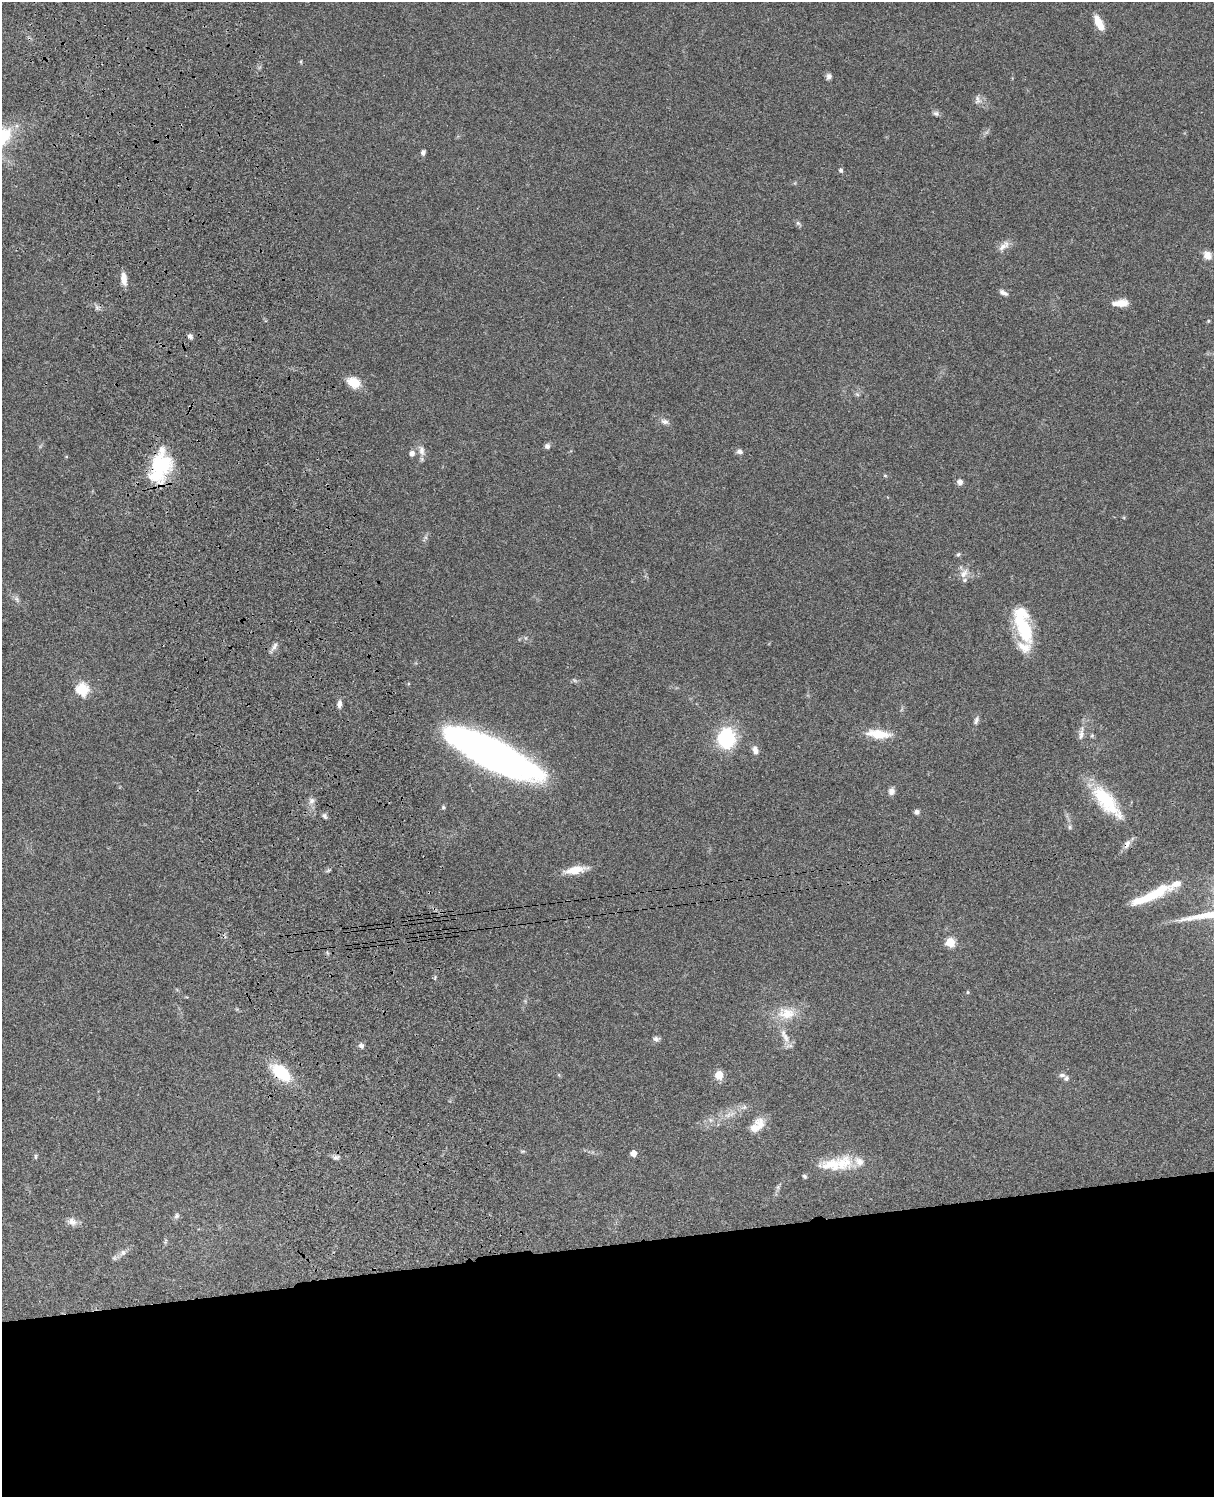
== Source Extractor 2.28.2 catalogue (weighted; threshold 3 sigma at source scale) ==
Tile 11 of 4 x 3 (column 3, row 3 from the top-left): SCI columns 2545-3756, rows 277-1771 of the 5086 x 4926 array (HDU 1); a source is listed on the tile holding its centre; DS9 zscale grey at full resolution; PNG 1216 x 1499 px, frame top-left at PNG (2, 2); no overlay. Shown black and unused: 17% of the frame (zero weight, under 3 of 4 exposures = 6% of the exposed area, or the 3 px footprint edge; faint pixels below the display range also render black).
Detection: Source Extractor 2.28.2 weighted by HDU 2 'WHT'; one run over the whole footprint, this tile lists its part. Background 0.0963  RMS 0.0062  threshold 0.0281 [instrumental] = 3 sigma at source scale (4.5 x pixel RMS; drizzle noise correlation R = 1.50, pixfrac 1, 0.05/0.05 arcsec/px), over >= 5 px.
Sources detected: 84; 2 inside a brighter object's white glare — not listed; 13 inside a brighter listed object's ellipse — not listed separately; the other 69 listed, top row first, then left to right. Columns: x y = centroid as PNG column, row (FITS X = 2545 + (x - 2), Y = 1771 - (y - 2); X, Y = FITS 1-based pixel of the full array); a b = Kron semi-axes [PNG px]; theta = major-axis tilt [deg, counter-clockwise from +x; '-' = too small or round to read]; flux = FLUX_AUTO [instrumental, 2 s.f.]
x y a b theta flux
1098 22 14 8 -66 8.6
829 76 8 6 75 1.9
978 100 12 8 -87 2.8
936 113 8 6 -11 1.7
2 137 25 16 48 29
423 152 6 5 - 1.7
841 170 5 4 - 1.7
798 223 7 5 -44 1.3
1004 246 19 7 41 4.2
1207 255 11 9 -50 4.3
124 279 14 6 -83 5.7
1003 293 11 5 -27 2.3
1122 303 14 9 6 5.9
1208 321 5 3 - 0.63
190 336 7 5 -35 1.8
354 382 15 11 -31 10
857 394 6 4 -19 0.88
665 421 11 7 -16 2.5
547 446 6 6 - 1.9
422 450 15 8 -79 4.1
740 452 9 6 -9 1.9
412 453 5 5 - 3.4
164 464 26 23 -17 34
885 476 6 4 -1 0.65
960 482 7 6 - 2.6
958 554 6 5 - 0.95
964 573 15 8 56 4.3
17 599 10 5 -55 1.8
1024 629 41 15 -67 33
274 646 13 6 57 2.6
82 689 6 6 - 63
339 704 9 6 85 2.5
976 720 12 6 71 2
878 734 29 10 -6 14
1081 734 20 6 81 3.8
726 738 9 8 - 100
755 750 10 6 -70 3.7
490 752 85 22 -26 370
891 791 9 7 64 2.8
311 801 9 7 79 2.7
1106 801 50 18 -50 35
443 807 5 5 - 0.98
917 812 6 5 - 1.9
324 816 8 5 -64 1.5
1070 827 6 4 -90 1.1
1127 844 13 7 65 3.5
575 870 23 8 11 11
1151 895 52 9 25 24
950 942 5 5 - 28
968 992 5 3 - 0.61
786 1013 26 16 -5 14
786 1038 18 8 -59 5.5
656 1039 8 6 8 1.8
361 1046 7 6 - 1.9
281 1072 17 11 -40 31
719 1075 5 5 - 20
1062 1075 9 5 0 1.8
744 1107 7 6 - 1.6
728 1115 10 5 19 2.5
760 1125 20 13 -85 7.6
523 1151 6 3 18 0.7
633 1153 5 4 - 6.6
35 1156 8 3 -90 0.86
336 1157 8 6 -1 1.7
830 1164 35 14 17 16
778 1187 7 5 47 1.2
177 1216 8 6 54 1.5
72 1221 13 10 -24 3.7
123 1252 10 7 32 2.8
Overlapping masked pixels (flux is a lower limit): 3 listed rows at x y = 164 464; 1127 844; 281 1072
Isophote crosses this tile's border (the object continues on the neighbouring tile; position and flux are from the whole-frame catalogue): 1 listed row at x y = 2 137